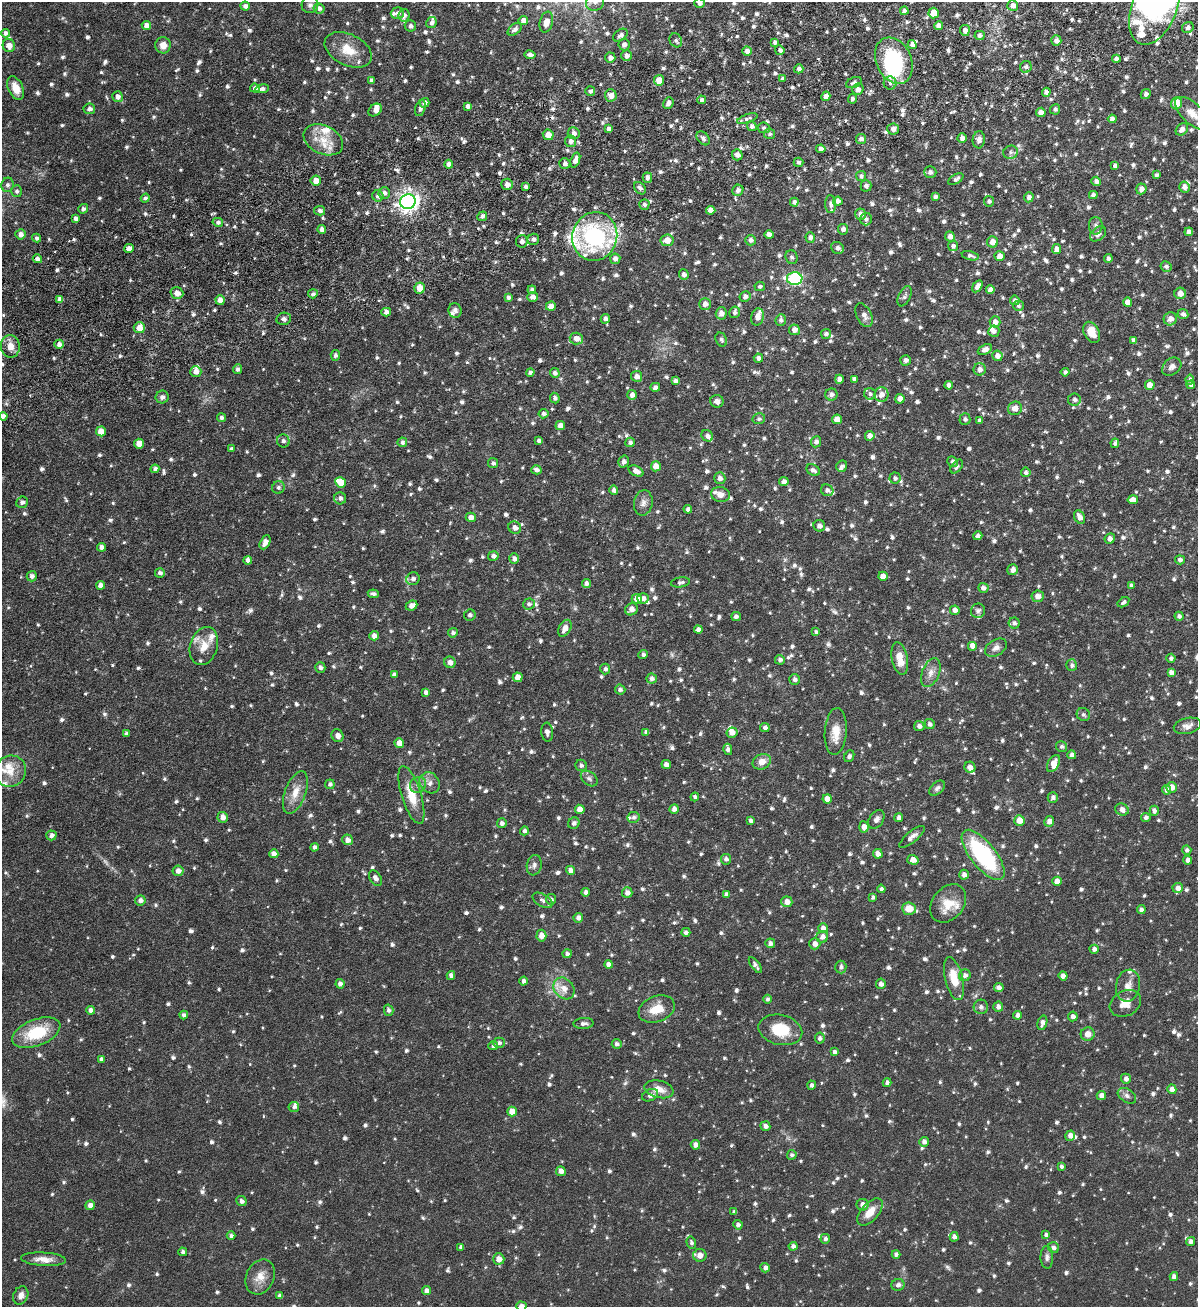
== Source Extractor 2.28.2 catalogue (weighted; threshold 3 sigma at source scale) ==
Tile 10 of 4 x 4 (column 2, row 3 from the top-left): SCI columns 1489-2684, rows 1365-2669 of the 5247 x 5337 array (HDU 1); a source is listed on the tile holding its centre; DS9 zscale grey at full resolution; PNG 1200 x 1309 px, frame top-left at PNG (2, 2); each listed source drawn as its Kron ellipse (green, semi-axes under 4 px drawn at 4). Shown black and unused: <1% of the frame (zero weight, under 6 of 12 exposures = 3% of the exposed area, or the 3 px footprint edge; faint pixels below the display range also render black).
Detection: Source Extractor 2.28.2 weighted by HDU 2 'WHT'; one run over the whole footprint, this tile lists its part. Background 0.0729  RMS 0.0051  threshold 0.021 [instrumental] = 3 sigma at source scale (4.09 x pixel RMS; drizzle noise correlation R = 1.36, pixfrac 0.8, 0.05/0.05 arcsec/px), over >= 5 px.
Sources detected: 1398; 4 too faint to see at this stretch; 2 inside a brighter object's white glare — neither listed nor drawn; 45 inside a brighter listed object's ellipse — not listed separately; of the other 1347, all 500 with FLUX_AUTO >= 1.27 (the completeness limit of this list) listed and drawn (847 fainter detections not listed), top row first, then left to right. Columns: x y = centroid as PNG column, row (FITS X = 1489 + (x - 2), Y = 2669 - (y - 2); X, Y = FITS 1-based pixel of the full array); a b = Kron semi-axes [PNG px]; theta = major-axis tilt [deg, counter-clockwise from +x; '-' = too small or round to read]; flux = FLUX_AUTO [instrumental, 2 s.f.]
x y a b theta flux
595 2 9 8 - 2.7
700 3 5 5 - 2.1
310 5 8 8 - 1.7
1013 5 5 5 - 3
245 6 4 4 - 2
1154 7 39 22 69 55
319 8 6 5 - 1.7
904 11 4 4 - 1.8
397 13 6 5 - 2.1
934 13 5 5 - 6.6
404 15 6 5 - 1.8
523 20 5 4 - 3
546 22 10 6 76 4.1
431 23 6 5 - 1.8
146 25 4 4 - 3.2
410 26 6 5 - 1.8
938 26 4 4 - 2.8
1188 28 6 5 - 1.7
515 29 8 5 40 1.8
965 30 5 5 - 2.9
5 33 4 4 - 1.6
620 35 8 5 36 1.8
980 35 5 4 - 1.6
676 40 7 6 - 1.4
1056 41 5 5 - 2.3
775 42 4 3 - 1.4
624 44 6 5 - 2
163 45 8 7 - 4
912 45 4 4 - 1.8
9 46 6 6 - 3.7
348 50 25 15 -26 11
780 50 5 4 - 1.4
747 51 5 4 - 2.5
530 55 5 4 - 1.5
626 56 5 5 - 2
610 58 5 5 - 2.4
1116 59 4 4 - 2.3
894 61 24 17 -65 44
1026 67 6 6 - 1.9
799 69 5 4 - 1.7
782 79 4 4 - 1.6
371 80 4 4 - 1.5
659 80 5 5 - 6.3
854 83 8 5 20 1.6
890 83 6 6 - 1.4
16 88 12 7 -66 5.5
255 88 5 4 - 1.6
262 89 7 4 9 1.6
858 89 6 5 - 2.3
590 91 5 5 - 1.4
1046 92 4 4 - 1.7
1146 94 5 4 - 1.7
611 95 6 6 - 3.4
826 96 5 4 - 2.8
117 97 5 5 - 2.3
852 99 5 4 - 1.5
701 100 4 4 - 1.3
424 103 5 4 - 2.3
668 103 6 5 - 1.8
1176 103 6 5 - 6.6
468 106 4 4 - 2.1
420 108 8 5 75 1.5
89 109 6 5 - 2
1055 109 5 5 - 1.4
375 110 7 5 38 2.9
1041 112 5 5 - 3.1
1192 113 21 10 -43 6.4
747 119 11 4 20 1.5
1112 119 4 4 - 2.3
752 126 5 4 - 1.5
764 128 6 5 - 1.3
609 129 4 4 - 2.2
893 129 6 5 - 2.5
1182 129 7 5 43 2.3
574 133 6 6 - 2.3
770 134 5 5 - 1.3
548 135 5 5 - 5
703 138 8 5 -47 1.4
962 138 5 4 - 2.4
861 139 5 5 - 2.1
323 140 21 14 -25 9.5
979 140 8 6 85 2.8
571 141 6 5 - 2.1
821 149 4 4 - 2.2
1010 152 7 6 - 1.3
737 155 5 5 - 2.6
575 160 8 4 70 3.3
798 162 5 4 - 1.4
565 163 5 5 - 1.9
449 164 4 4 - 2.4
1115 166 4 4 - 1.4
930 172 6 5 - 2
1156 175 4 3 - 1.3
861 176 5 5 - 1.3
647 178 5 5 - 2.3
956 179 8 4 32 1.5
316 180 5 5 - 4.7
1096 181 5 4 - 1.8
507 184 6 5 - 3.1
8 185 7 6 - 1.7
866 186 6 5 - 1.9
526 187 4 3 - 1.7
1184 187 5 5 - 2.1
640 188 7 5 -48 1.4
1141 189 5 5 - 2.2
738 190 6 5 - 2.2
17 191 6 5 - 1.3
384 193 6 5 - 2
1093 195 4 4 - 1.5
378 196 6 5 - 1.8
935 197 4 4 - 1.4
1029 197 5 4 - 1.9
145 198 4 4 - 1.4
838 201 5 4 - 2.4
989 201 5 5 - 1.4
408 202 8 7 - 280
794 202 4 4 - 1.6
644 204 5 5 - 1.4
831 204 9 5 -87 1.7
83 209 5 4 - 1.4
711 210 5 4 - 3.6
320 211 5 4 - 1.4
860 214 6 5 - 2.7
482 216 5 4 - 1.6
75 218 4 4 - 2
866 219 6 6 - 1.5
218 222 5 4 - 1.4
1096 226 9 7 90 1.7
322 229 4 4 - 2.6
843 229 5 5 - 1.9
1189 232 4 4 - 2.1
20 234 5 5 - 2.6
1098 234 9 6 40 2.5
769 235 5 4 - 2.7
595 236 24 22 73 70
950 236 5 5 - 2.4
810 237 5 4 - 1.8
37 238 4 4 - 1.5
533 239 6 5 - 1.6
667 240 6 6 - 5
751 240 5 5 - 1.9
522 241 6 6 - 2.4
993 242 5 5 - 4.3
953 246 5 5 - 1.7
129 248 5 4 - 2.2
837 248 6 5 - 2
1056 249 5 4 - 3
970 256 8 4 -13 1.6
1000 256 5 5 - 3.2
792 257 7 6 - 1.4
37 259 5 4 - 2.1
615 259 5 5 - 2.6
1108 259 4 4 - 1.5
1166 267 6 5 - 1.6
684 275 5 5 - 1.9
795 279 7 6 - 64
760 286 5 4 - 1.3
977 286 6 4 58 2.8
420 288 5 5 - 6.5
532 290 4 4 - 1.4
990 290 4 4 - 2.7
177 293 6 5 - 3.6
1180 293 6 6 - 3.9
313 294 5 4 - 1.4
905 296 11 6 65 1.6
508 297 4 3 - 1.5
532 297 5 5 - 2.2
745 297 5 5 - 2.3
60 299 4 4 - 2.5
220 300 5 4 - 4.3
1015 300 5 4 - 1.8
1127 302 4 4 - 3.2
705 304 6 5 - 2.9
551 306 5 4 - 4
1018 306 5 5 - 1.3
455 311 7 6 - 1.7
386 312 5 4 - 2.3
735 312 6 5 - 1.8
721 313 6 5 - 3
1183 314 5 4 - 1.8
864 315 12 7 -65 3.2
757 317 9 6 75 3.5
284 319 7 6 - 1.5
605 319 5 4 - 1.9
1170 319 7 6 - 3.6
781 320 6 5 - 1.5
995 322 5 5 - 2.8
139 328 5 5 - 4.8
794 330 5 5 - 2.7
994 331 5 5 - 1.8
1092 332 11 7 -62 6.1
826 334 5 5 - 1.5
576 338 6 6 - 3.5
721 340 7 5 -64 1.3
1133 340 4 4 - 1.4
59 344 4 4 - 2.4
10 346 11 9 -88 4.8
985 349 7 5 25 2.7
335 355 5 4 - 1.4
997 356 5 5 - 2.8
758 358 4 4 - 1.9
906 360 5 5 - 2.1
1172 367 11 8 38 2.2
237 369 5 4 - 1.6
980 369 6 6 - 2.7
196 372 5 5 - 3
1065 372 4 4 - 1.5
530 373 4 3 - 1.5
555 373 5 4 - 1.8
637 376 5 5 - 2.8
839 379 4 4 - 2.4
854 379 4 4 - 1.6
1190 380 5 4 - 1.5
675 381 4 4 - 1.9
949 385 4 4 - 2.1
1150 385 5 5 - 4.6
1191 385 4 4 - 1.6
655 387 5 4 - 1.9
831 394 6 6 - 2
870 394 6 5 - 1.5
632 395 5 5 - 2.4
881 395 7 7 - 3.5
162 397 6 6 - 1.5
555 398 5 5 - 1.3
900 399 4 4 - 2.8
1074 400 6 6 - 2
717 401 6 6 - 2
1015 408 7 6 - 3.5
543 414 5 4 - 1.8
3 416 4 4 - 2.1
221 418 4 4 - 1.4
759 419 6 5 - 1.4
837 419 5 5 - 4.2
965 419 6 5 - 1.5
980 420 4 4 - 1.6
560 426 5 4 - 3.1
101 431 5 5 - 6.5
707 436 6 5 - 1.8
870 436 5 5 - 2.9
283 441 6 6 - 1.4
539 441 4 3 - 1.3
402 442 5 4 - 1.5
630 442 5 4 - 1.4
816 442 5 5 - 1.9
1115 443 5 4 - 1.5
139 444 5 5 - 4.6
231 449 4 3 - 1.6
624 462 6 5 - 1.8
953 462 6 5 - 1.8
493 463 5 5 - 1.3
656 466 5 5 - 4.5
842 466 6 5 - 1.4
957 466 8 5 49 1.4
155 469 4 4 - 1.8
536 470 5 4 - 1.8
813 470 7 5 -31 2.1
636 471 8 5 -26 3.3
1026 472 4 4 - 1.7
720 478 6 5 - 2.4
895 478 5 5 - 1.6
341 482 5 5 - 6.4
784 482 5 4 - 2.2
278 487 6 6 - 1.4
614 490 4 4 - 1.9
827 490 6 5 - 1.6
720 494 9 7 -12 3.6
340 498 6 6 - 1.8
1133 500 5 4 - 3.5
22 502 6 5 - 1.8
643 503 13 9 80 2.8
688 509 4 4 - 1.5
471 517 5 4 - 2.9
1079 517 7 5 -63 3.4
819 526 6 5 - 2.4
515 528 6 6 - 2.7
978 536 4 4 - 1.6
1110 538 5 5 - 2.1
265 542 7 5 62 3.8
101 547 4 4 - 2.2
493 556 5 5 - 1.9
514 559 5 5 - 2
248 560 4 4 - 2.3
1180 560 5 4 - 1.7
1013 570 6 5 - 2.7
160 573 5 5 - 1.7
32 576 5 5 - 1.7
883 576 5 4 - 3.6
413 579 7 6 - 2.1
681 582 9 5 9 1.6
586 583 4 4 - 1.9
101 585 4 4 - 2.6
1131 585 4 4 - 1.4
983 588 5 5 - 2.4
373 594 5 3 - 1.4
1038 596 6 6 - 3.2
643 598 5 5 - 2.2
637 599 5 5 - 4.6
1123 602 6 4 34 1.3
529 604 6 5 - 1.3
411 605 6 4 24 3.1
631 609 6 6 - 3.2
955 610 5 4 - 2.5
978 611 7 7 - 1.6
470 615 6 5 - 1.6
736 616 5 4 - 1.7
1179 616 4 4 - 1.4
1014 623 5 5 - 1.6
565 628 9 5 60 3.4
698 629 4 4 - 2
816 632 4 4 - 1.3
453 633 5 4 - 1.4
374 636 4 4 - 2.6
204 646 19 13 72 7
972 646 5 5 - 4
996 648 12 8 31 2.6
643 654 5 4 - 1.3
900 658 16 8 -78 7.3
1171 658 4 4 - 1.4
780 660 5 5 - 1.8
450 662 6 5 - 2.4
1072 665 6 5 - 1.4
320 668 5 5 - 1.6
605 669 5 5 - 1.5
1171 672 4 4 - 2.1
931 673 15 8 67 3.8
394 675 4 4 - 1.9
518 677 5 5 - 4.9
652 678 5 5 - 1.8
795 679 5 5 - 1.6
620 689 5 5 - 1.5
426 692 4 4 - 1.9
1083 715 7 6 - 1.3
929 724 5 4 - 1.7
919 726 5 5 - 2.1
1187 726 14 8 13 2.8
765 728 4 4 - 1.9
836 731 23 11 86 7.3
547 732 9 6 -86 1.7
646 732 4 4 - 1.4
732 733 5 5 - 3.1
126 734 4 3 - 1.4
337 736 6 6 - 3.1
399 743 5 4 - 4.6
1062 746 5 5 - 1.3
728 749 5 4 - 1.9
1072 755 4 4 - 1.8
849 756 6 5 - 1.5
762 762 9 7 24 4.2
666 764 4 4 - 2.2
1053 764 9 5 60 4.5
581 765 6 5 - 1.5
970 767 6 5 - 2.4
10 771 16 15 - 7.7
589 778 9 6 -39 1.7
430 783 11 9 -53 3.1
330 784 5 4 - 1.3
418 785 8 7 - 2.5
1171 787 5 5 - 3.8
937 788 9 5 42 1.4
1167 790 4 4 - 2.4
295 792 22 10 69 7
411 795 30 9 -72 11
695 797 4 4 - 1.4
1053 797 5 5 - 1.6
827 799 4 4 - 3.9
580 809 5 5 - 4.9
674 809 5 5 - 2.7
1122 809 7 6 - 2.7
1154 811 5 4 - 1.7
223 817 5 5 - 3.2
634 817 6 5 - 1.3
1146 817 4 4 - 1.6
899 818 4 4 - 2.2
876 819 10 7 57 2
1019 820 5 5 - 6.1
751 821 4 4 - 1.6
1049 821 5 5 - 3.2
502 823 5 4 - 1.7
574 823 6 5 - 1.7
864 827 5 4 - 3.1
524 831 4 4 - 1.5
51 835 5 5 - 2.1
912 837 16 5 40 2.4
347 840 5 5 - 2.6
315 847 4 4 - 1.8
1187 850 4 4 - 1.4
274 854 4 4 - 2.8
878 854 5 4 - 3
983 855 30 12 -51 55
726 859 5 5 - 1.7
913 860 6 4 -15 3.2
1188 860 4 4 - 2.4
534 865 10 7 79 1.8
570 870 4 4 - 2.8
178 871 5 5 - 2.7
964 875 5 5 - 2.5
375 878 8 5 -60 2.2
1057 881 4 4 - 3.9
1178 888 5 5 - 2.9
881 889 4 4 - 1.4
586 892 4 4 - 2
627 893 5 5 - 2.5
726 894 4 4 - 1.7
873 897 4 4 - 1.3
551 899 5 5 - 1.5
140 900 5 5 - 2.1
543 900 11 6 -31 1.7
787 902 5 5 - 3.8
948 903 21 15 51 10
909 909 7 6 - 6.6
1141 910 4 4 - 1.7
578 918 5 5 - 2.2
823 928 5 5 - 2.5
686 932 4 4 - 1.5
541 936 6 5 - 3.6
822 937 6 5 - 2.7
770 943 5 4 - 1.9
815 944 6 5 - 2.7
1094 949 4 4 - 1.9
567 954 5 4 - 1.6
609 964 4 4 - 2.5
755 965 9 4 -53 1.7
841 967 6 5 - 1.7
451 975 4 4 - 2.1
965 975 6 6 - 2
1063 976 4 4 - 2.7
954 979 22 9 -76 10
524 981 4 4 - 1.7
340 984 5 4 - 1.9
881 984 5 5 - 2.3
1128 986 16 12 79 4.6
564 988 12 9 -50 5.2
999 988 5 4 - 2.1
767 999 4 4 - 1.3
1125 1003 16 12 29 6
981 1007 7 7 - 2
998 1007 5 5 - 2.4
657 1009 19 13 22 9.3
90 1010 4 4 - 2.1
389 1010 5 4 - 1.4
184 1015 4 4 - 1.6
1018 1015 4 4 - 2.4
1073 1016 5 5 - 2
583 1023 10 5 3 1.9
1042 1023 7 4 75 2.2
780 1030 22 15 -13 15
36 1033 25 13 21 22
1088 1034 7 6 - 3.8
820 1038 5 5 - 1.4
499 1043 6 5 - 1.4
617 1044 5 5 - 1.4
493 1046 5 4 - 1.5
834 1052 4 4 - 1.5
101 1059 4 4 - 2
1126 1079 5 5 - 1.9
887 1083 4 4 - 1.8
812 1085 4 4 - 1.4
659 1089 15 8 -14 5.1
1172 1089 5 4 - 2.9
650 1095 8 5 24 2.2
1101 1095 5 4 - 2.7
1127 1096 10 6 -34 1.8
294 1107 5 5 - 1.3
512 1111 5 5 - 5.7
765 1126 5 5 - 2
1070 1136 5 5 - 2.5
924 1142 5 4 - 2
695 1145 5 4 - 2.4
792 1155 5 5 - 1.3
1061 1166 4 3 - 1.3
561 1171 5 4 - 2.7
241 1201 5 5 - 1.8
90 1205 5 4 - 2.8
863 1205 6 6 - 2.6
734 1212 4 3 - 1.4
870 1212 16 8 49 6
738 1225 4 4 - 1.8
1046 1235 4 4 - 1.4
231 1236 4 4 - 1.4
954 1237 5 4 - 1.8
825 1239 5 5 - 1.5
1191 1242 4 4 - 2.3
691 1243 6 4 -73 1.4
793 1246 4 4 - 1.7
461 1247 4 4 - 1.4
1054 1248 5 5 - 1.7
183 1252 4 4 - 1.4
896 1254 4 4 - 1.5
700 1255 6 6 - 3.5
1047 1257 11 6 -89 1.7
43 1259 22 6 -3 4.8
499 1259 5 5 - 4.1
765 1268 5 4 - 1.8
1174 1276 4 4 - 2.2
260 1277 18 14 64 6.5
898 1285 6 6 - 2
426 1291 4 4 - 2.3
21 1295 9 7 66 2.8
280 1296 4 4 - 1.7
521 1306 5 4 - 2.6
Isophote crosses this tile's border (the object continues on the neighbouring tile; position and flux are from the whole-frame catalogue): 6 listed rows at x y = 595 2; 700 3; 1154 7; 1192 113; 3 416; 521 1306